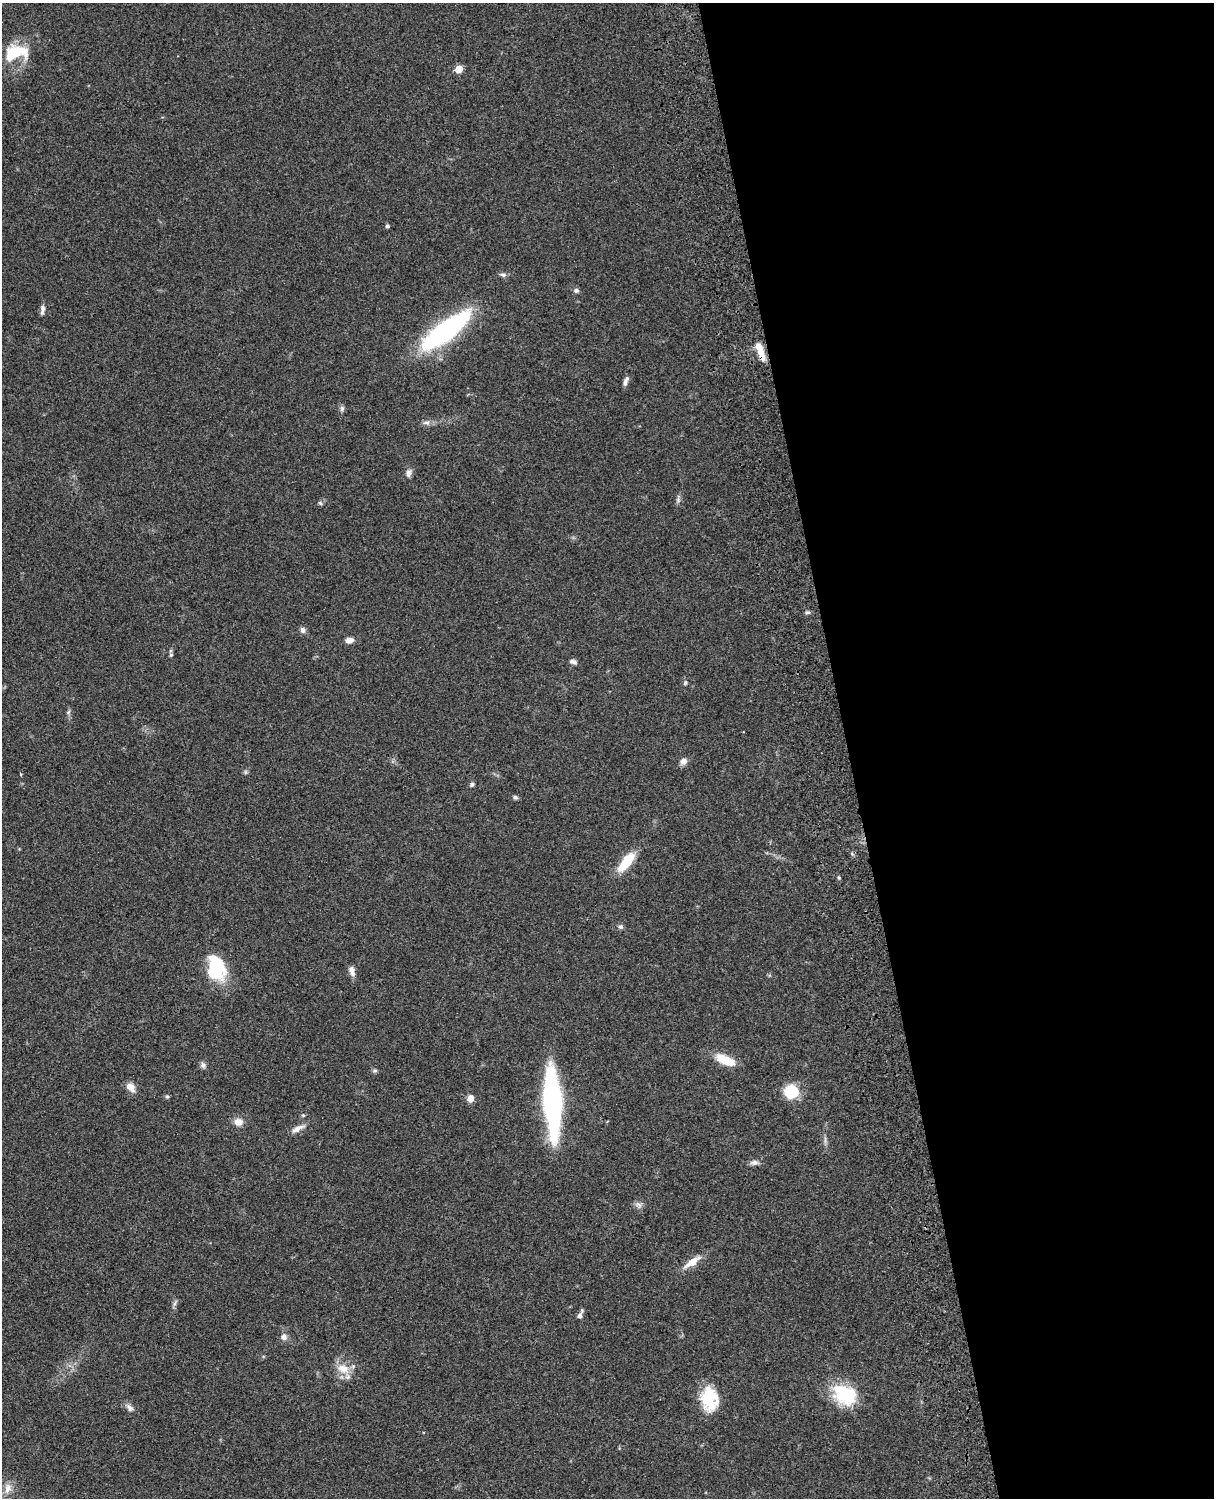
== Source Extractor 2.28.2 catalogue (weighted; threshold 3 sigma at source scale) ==
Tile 8 of 4 x 3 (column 4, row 2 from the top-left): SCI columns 3757-4968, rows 1772-3267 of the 5088 x 4926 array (HDU 1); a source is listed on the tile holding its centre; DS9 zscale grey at full resolution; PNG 1216 x 1500 px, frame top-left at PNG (2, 3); no overlay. Shown black and unused: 30% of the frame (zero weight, under 3 of 4 exposures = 6% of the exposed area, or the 3 px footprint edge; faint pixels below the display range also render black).
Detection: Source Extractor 2.28.2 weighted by HDU 2 'WHT'; one run over the whole footprint, this tile lists its part. Background 0.103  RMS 0.0065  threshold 0.0292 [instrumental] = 3 sigma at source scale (4.5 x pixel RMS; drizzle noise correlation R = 1.50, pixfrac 1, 0.05/0.05 arcsec/px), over >= 5 px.
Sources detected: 56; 1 inside a brighter object's white glare — not listed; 2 inside a brighter listed object's ellipse — not listed separately; the other 53 listed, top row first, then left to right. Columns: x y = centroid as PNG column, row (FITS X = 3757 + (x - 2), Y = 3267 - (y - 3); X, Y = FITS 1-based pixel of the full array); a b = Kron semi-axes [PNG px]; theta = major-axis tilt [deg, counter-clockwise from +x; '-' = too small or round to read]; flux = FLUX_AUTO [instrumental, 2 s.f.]
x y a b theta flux
16 52 30 17 12 24
459 69 5 5 - 15
387 226 5 4 - 1.2
503 275 10 5 -14 1.7
576 291 7 6 - 1.7
42 310 13 5 82 2.5
446 331 51 15 37 130
762 356 11 7 -63 6
625 381 12 5 66 2.6
342 408 8 5 76 1.6
426 423 11 6 -7 2.4
409 473 11 7 80 2.7
678 500 7 6 - 1.7
320 503 6 5 - 1.1
807 612 8 4 9 1.2
303 630 8 7 - 2.2
349 640 9 6 7 3.7
171 655 5 4 - 0.86
573 662 9 5 -12 2
685 683 7 5 74 1.2
68 712 6 4 47 1.1
683 761 10 8 43 3.1
245 772 6 4 90 1
472 784 6 5 - 1.4
515 797 7 5 -16 1.2
626 862 25 9 52 20
839 877 4 4 - 0.8
620 927 6 6 - 1.6
215 969 24 22 -60 33
352 971 12 7 -74 3.8
725 1060 24 10 -24 15
203 1065 8 7 - 2
375 1071 6 6 - 1.2
131 1087 12 9 -44 5.1
791 1092 15 14 - 20
167 1097 6 5 - 0.96
470 1098 8 7 - 4.4
552 1101 51 12 -87 180
303 1115 6 3 -17 0.72
238 1122 11 10 - 4.8
298 1129 19 7 28 4.4
825 1140 12 2 90 1.6
754 1162 12 7 7 2.5
638 1205 11 8 -31 2.6
692 1262 22 7 34 9.2
175 1303 7 4 71 1.4
580 1315 7 6 - 2.7
284 1337 7 7 - 3.3
343 1369 20 13 -20 10
845 1394 29 21 -29 34
710 1399 27 19 -83 23
130 1408 10 7 -50 2.6
8 1488 16 10 75 5.3
Overlapping masked pixels (flux is a lower limit): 1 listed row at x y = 762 356